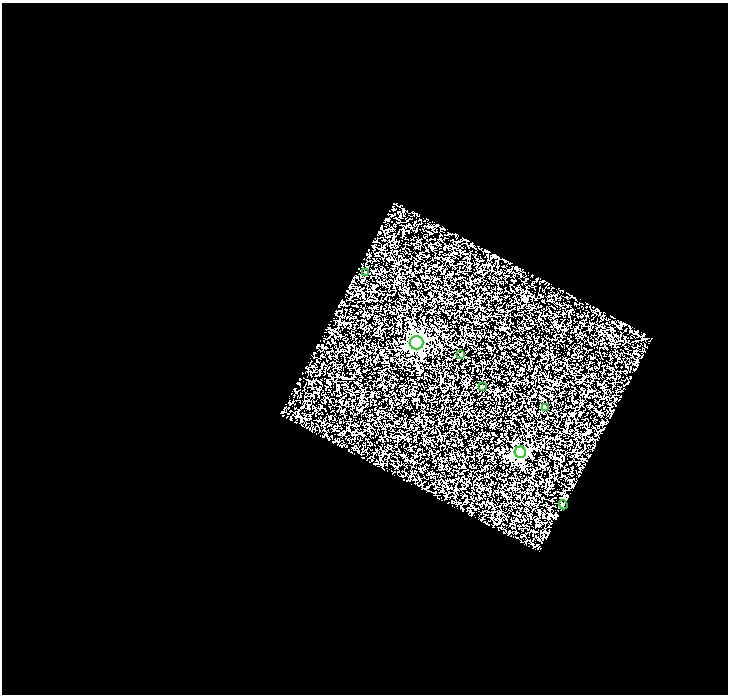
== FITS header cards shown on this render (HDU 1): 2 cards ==
NAXIS1  =                  726
NAXIS2  =                  692

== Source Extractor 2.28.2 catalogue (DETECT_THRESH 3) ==
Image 726 x 692 px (HDU 1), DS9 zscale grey, 1 PNG px = 1 image px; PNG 730 x 696 px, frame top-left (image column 1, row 692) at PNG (2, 3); each listed source drawn as its Kron ellipse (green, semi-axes under 4 px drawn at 4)
Background 1.09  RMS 2.4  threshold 7.07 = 3 sigma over >= 5 px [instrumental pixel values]
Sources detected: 7; all 7 listed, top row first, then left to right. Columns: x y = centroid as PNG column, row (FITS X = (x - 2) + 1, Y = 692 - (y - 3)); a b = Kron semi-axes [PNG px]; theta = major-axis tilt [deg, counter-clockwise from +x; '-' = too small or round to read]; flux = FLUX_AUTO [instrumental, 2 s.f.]
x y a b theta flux
365 272 3 2 - 160
416 343 7 6 - 40000
461 354 3 3 - 270
482 387 4 3 - 540
545 408 3 2 - 170
520 452 5 5 - 21000
563 505 5 4 - 190